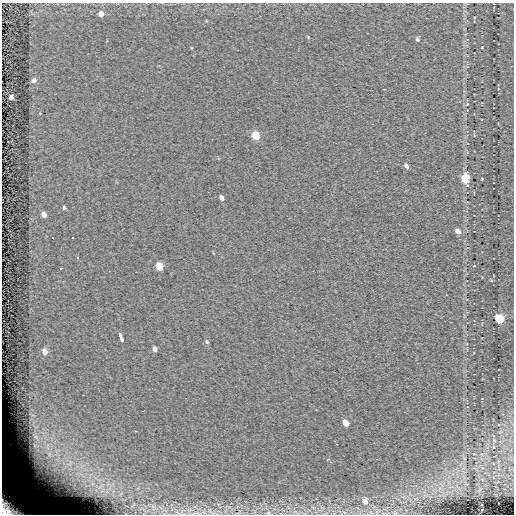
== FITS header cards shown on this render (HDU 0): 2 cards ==
NAXIS1  =                  512 / length of data axis 1
NAXIS2  =                  512 / length of data axis 2

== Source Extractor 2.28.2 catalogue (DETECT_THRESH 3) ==
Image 512 x 512 px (HDU 0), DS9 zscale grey, 1 PNG px = 1 image px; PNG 516 x 516 px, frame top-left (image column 1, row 512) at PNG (2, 3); no overlay
Background 0.00589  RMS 5.2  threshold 15.7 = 3 sigma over >= 5 px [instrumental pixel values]
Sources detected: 37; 1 with non-positive FLUX_AUTO (blend fragments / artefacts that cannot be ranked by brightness) is not listed; the other 36 listed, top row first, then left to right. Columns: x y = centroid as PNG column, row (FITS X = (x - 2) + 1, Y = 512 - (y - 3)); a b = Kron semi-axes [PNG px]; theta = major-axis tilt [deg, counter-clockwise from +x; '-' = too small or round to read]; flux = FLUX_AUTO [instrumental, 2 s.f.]
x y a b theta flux
101 14 4 4 - 3100
308 37 4 3 - 310
417 39 5 3 - 680
34 80 5 5 - 1300
384 89 3 2 - 240
11 97 4 4 - 2200
467 104 3 3 - 230
40 113 3 3 - 440
255 135 7 6 - 5300
406 166 6 4 -60 1100
465 179 8 6 83 7900
221 198 6 4 -61 1100
64 208 5 4 - 600
44 214 5 5 - 2200
458 231 7 5 -53 1800
53 237 3 3 - 13000
72 238 3 3 - 13000
46 255 2 2 - 13000
77 257 3 2 - 13000
159 266 6 5 - 7500
474 266 3 2 - 200
61 268 3 3 - 13000
446 295 3 2 - 1100
499 318 6 5 - 15000
121 338 8 3 -74 2300
207 342 7 5 -85 610
155 349 5 4 - 1400
45 351 6 5 - 2700
345 423 6 4 -56 3800
328 459 3 2 - 440
330 462 3 3 - 430
365 501 9 8 - 2300
10 507 27 18 -33 31000
295 512 9 5 -26 1100
196 513 16 4 11 1900
268 513 6 5 - 730
At the frame edge (FLAGS 8, measured only in part): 3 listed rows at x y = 10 507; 196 513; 268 513
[1 non-positive-flux detection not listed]